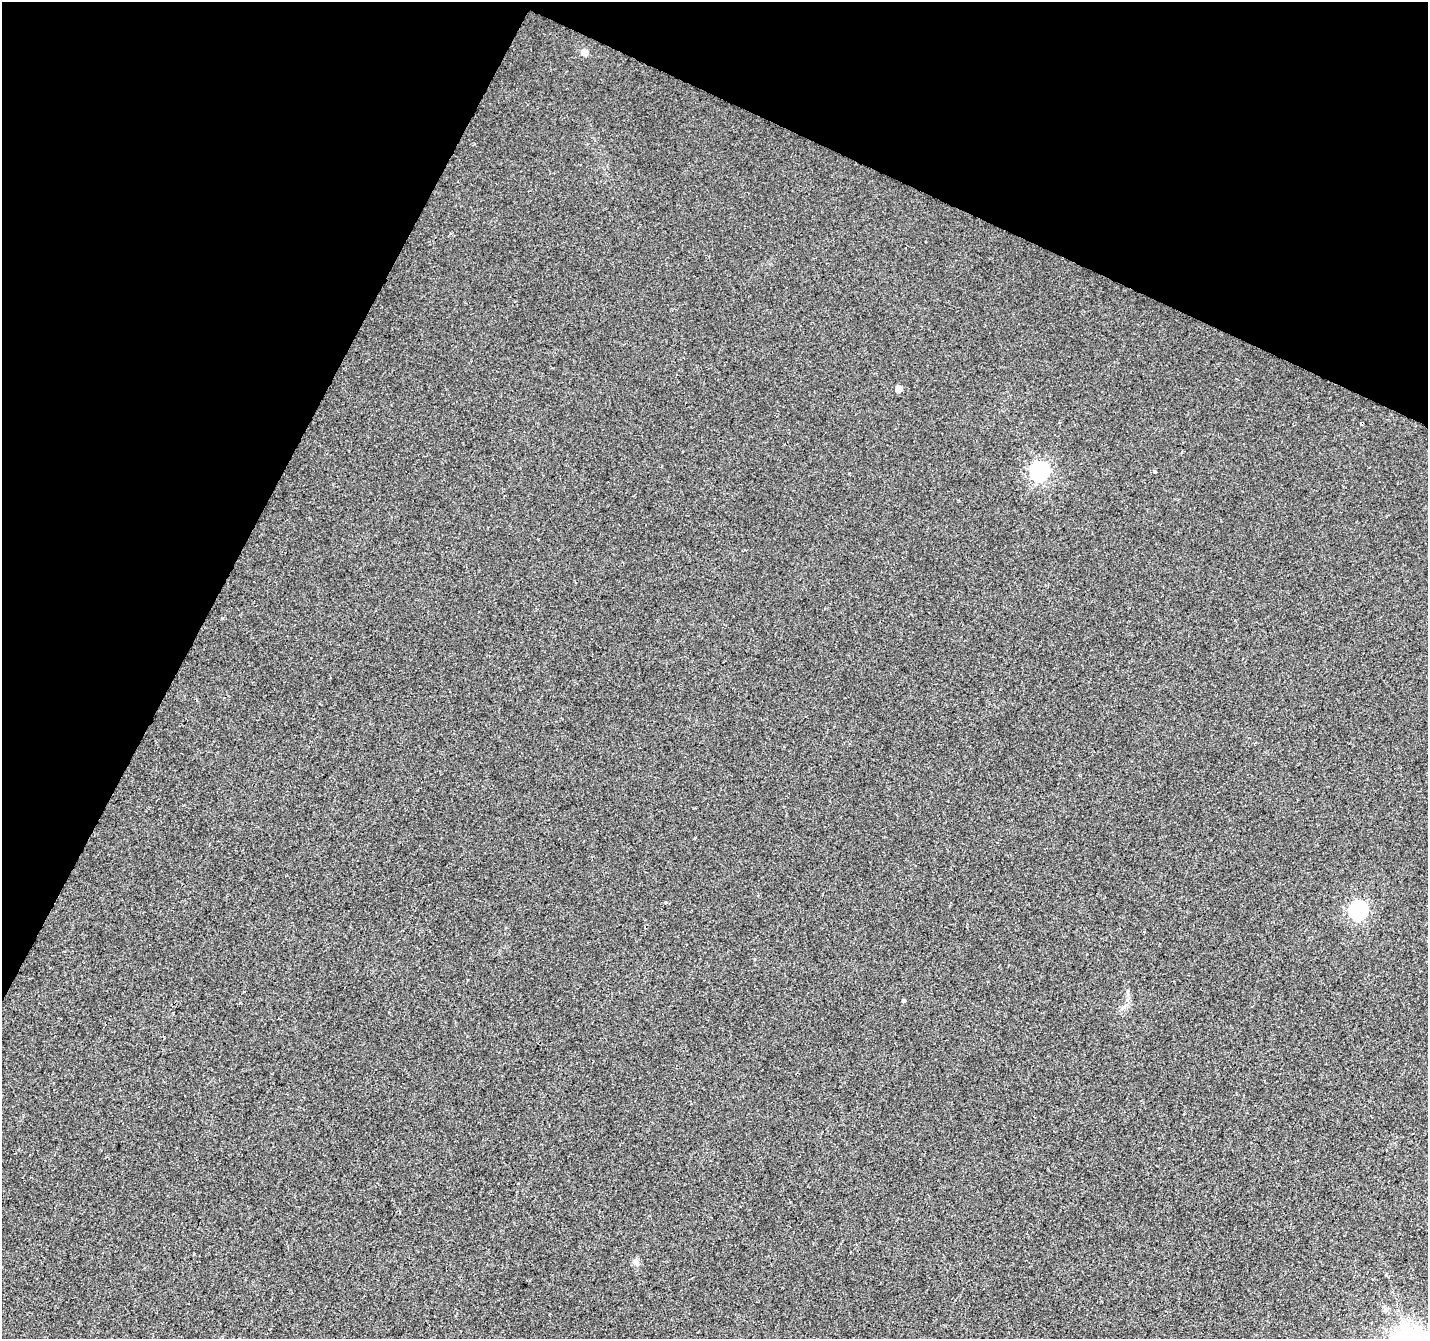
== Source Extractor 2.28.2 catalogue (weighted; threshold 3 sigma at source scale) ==
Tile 2 of 4 x 4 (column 2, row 1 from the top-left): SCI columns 1434-2859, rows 4281-5617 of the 5712 x 5819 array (HDU 1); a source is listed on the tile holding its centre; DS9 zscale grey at full resolution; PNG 1430 x 1341 px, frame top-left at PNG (2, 2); no overlay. Shown black and unused: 24% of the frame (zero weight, under 2 of 3 exposures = <1% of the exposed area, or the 3 px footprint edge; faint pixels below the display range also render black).
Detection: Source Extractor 2.28.2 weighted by HDU 2 'WHT'; one run over the whole footprint, this tile lists its part. Background 0.00855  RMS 0.0055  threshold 0.0247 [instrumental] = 3 sigma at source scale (4.5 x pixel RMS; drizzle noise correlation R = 1.50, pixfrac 1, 0.0396/0.0396 arcsec/px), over >= 5 px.
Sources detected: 11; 1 cosmic-ray / hot-pixel residue — not listed; the other 10 listed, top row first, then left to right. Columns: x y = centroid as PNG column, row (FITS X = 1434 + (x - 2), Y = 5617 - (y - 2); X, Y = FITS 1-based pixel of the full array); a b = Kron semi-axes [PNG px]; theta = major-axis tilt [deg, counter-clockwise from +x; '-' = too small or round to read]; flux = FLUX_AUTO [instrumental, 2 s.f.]
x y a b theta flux
584 52 7 6 - 3.3
898 389 5 5 - 4
1040 471 8 8 - 160
1155 472 4 3 - 1.7
695 838 3 2 - 0.52
1358 910 8 8 - 130
1144 932 3 3 - 0.52
903 1000 4 3 - 6.9
1123 1008 9 3 45 1.2
635 1262 8 6 -56 1.8
Unlisted compact peaks at least as high as the median listed source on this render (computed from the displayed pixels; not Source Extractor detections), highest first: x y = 222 618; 849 473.